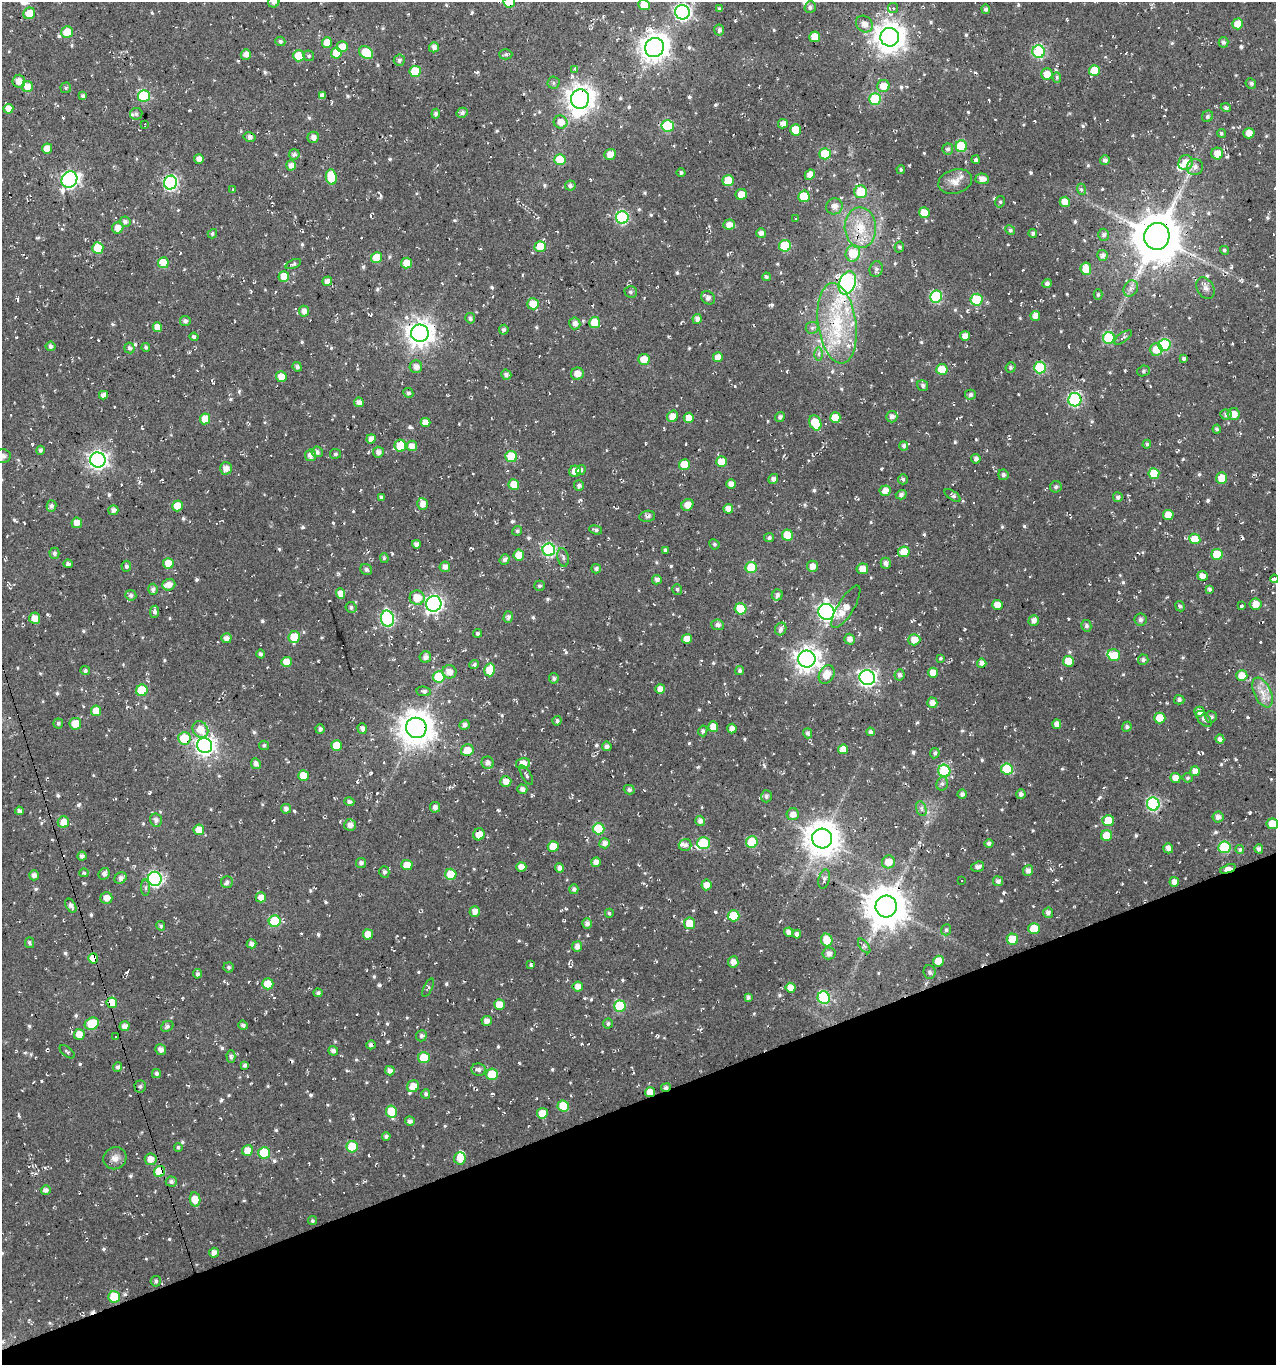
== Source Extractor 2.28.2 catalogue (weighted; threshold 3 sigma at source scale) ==
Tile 14 of 4 x 4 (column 2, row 4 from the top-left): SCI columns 1396-2669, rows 1-1363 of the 5286 x 5452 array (HDU 1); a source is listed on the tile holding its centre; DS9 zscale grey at full resolution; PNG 1278 x 1367 px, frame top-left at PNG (2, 2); each listed source drawn as its Kron ellipse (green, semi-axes under 4 px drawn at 4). Shown black and unused: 19% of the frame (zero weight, under 2 of 3 exposures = <1% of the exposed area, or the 3 px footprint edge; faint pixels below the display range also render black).
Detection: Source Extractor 2.28.2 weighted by HDU 2 'WHT'; one run over the whole footprint, this tile lists its part. Background 0.0243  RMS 0.0089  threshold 0.04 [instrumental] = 3 sigma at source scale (4.5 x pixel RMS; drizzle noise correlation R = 1.50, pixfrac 1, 0.0396/0.0396 arcsec/px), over >= 5 px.
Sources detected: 828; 1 inside a brighter object's white glare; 31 cosmic-ray / hot-pixel residue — neither listed nor drawn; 14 inside a brighter listed object's ellipse — not listed separately; of the other 782, all 500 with FLUX_AUTO >= 1.64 (the completeness limit of this list) listed and drawn (282 fainter detections not listed), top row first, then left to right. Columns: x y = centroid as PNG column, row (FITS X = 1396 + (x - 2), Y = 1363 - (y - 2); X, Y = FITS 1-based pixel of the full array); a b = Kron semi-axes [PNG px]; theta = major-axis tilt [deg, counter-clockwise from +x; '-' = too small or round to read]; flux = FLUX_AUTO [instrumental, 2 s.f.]
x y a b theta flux
274 2 6 5 - 3.5
509 2 6 5 - 41
644 5 6 5 - 12
810 7 6 5 - 2.5
893 8 5 5 - 1.8
719 9 4 4 - 2
986 9 5 4 - 2.5
682 12 7 7 - 250
29 13 6 5 - 13
864 24 9 7 -45 6.1
1238 24 5 5 - 15
719 30 5 5 - 3.2
67 32 6 5 - 17
815 37 5 5 - 16
890 37 9 9 - 1200
280 41 5 4 - 2.5
327 42 5 5 - 9.5
1223 42 5 5 - 2.7
342 47 5 5 - 11
434 47 5 4 - 4.5
654 47 10 9 - 980
1039 52 6 6 - 92
336 53 5 5 - 13
366 53 8 5 -38 29
246 54 5 5 - 4.4
506 54 7 5 -1 1.7
299 56 6 5 - 17
309 56 5 5 - 2
399 60 5 5 - 2.5
575 69 4 3 - 2.1
1094 70 5 5 - 16
415 71 6 5 - 32
1047 74 6 5 - 11
1057 77 5 4 - 1.8
19 81 6 6 - 6
553 83 6 6 - 1.9
1251 84 5 5 - 1.9
883 86 6 6 - 12
27 87 5 5 - 10
66 88 5 5 - 1.9
322 95 4 4 - 4.1
83 96 4 3 - 2.1
144 96 6 6 - 71
580 99 10 9 - 970
875 99 6 6 - 54
1226 108 5 4 - 2.2
8 109 5 5 - 8.2
462 113 5 5 - 3.1
136 114 6 6 - 1.6
436 114 5 4 - 2.7
1208 116 6 5 - 1.8
561 122 7 6 - 8.6
145 124 4 2 - 1.7
783 124 5 4 - 4.9
668 126 6 5 - 52
796 130 5 5 - 17
1221 133 4 4 - 1.9
1249 133 6 5 - 8.9
249 137 6 5 - 3
313 137 6 5 - 4.4
961 146 6 6 - 43
47 148 5 5 - 9.3
948 149 5 5 - 2.5
1217 153 6 6 - 11
294 154 5 5 - 2.7
610 154 6 5 - 7.3
825 154 5 5 - 28
199 159 5 5 - 4.5
560 160 5 5 - 27
976 160 4 4 - 2.3
1105 160 5 5 - 3.5
1186 163 7 7 - 11
291 165 5 5 - 4.7
1195 167 8 8 - 4.5
901 169 4 4 - 1.7
681 172 4 4 - 2.2
810 175 5 5 - 6.8
331 177 7 5 -82 27
982 179 6 5 - 6.9
69 180 8 7 - 270
728 181 6 5 - 19
955 181 17 12 16 9.5
170 183 7 6 - 150
570 185 5 5 - 2.8
232 189 3 3 - 2.6
1082 189 5 4 - 1.8
861 192 6 6 - 27
741 194 5 5 - 8.9
804 196 6 5 - 26
1000 202 6 5 - 1.7
1065 202 5 5 - 11
834 206 8 8 - 5.4
924 213 5 5 - 13
622 217 6 6 - 99
795 219 3 3 - 7.7
125 222 5 5 - 3.1
729 225 5 5 - 6.4
118 228 6 5 - 7.9
860 228 20 15 -87 23
1010 230 5 4 - 2.1
761 233 5 5 - 4.2
1033 233 4 4 - 2
212 234 5 4 - 1.7
1104 235 6 5 - 2.7
1157 236 13 12 - 3800
785 246 6 6 - 40
540 247 5 5 - 23
899 247 5 4 - 2.1
98 248 6 5 - 23
1224 250 5 4 - 1.7
853 253 8 7 - 25
1102 255 5 5 - 3.5
377 257 6 5 - 15
163 263 5 5 - 19
406 263 5 5 - 9.5
293 264 8 4 23 1.8
876 269 8 6 75 2.5
1086 269 6 5 - 14
284 276 5 5 - 12
766 277 4 4 - 1.9
327 281 5 4 - 5.7
847 283 12 8 68 230
1047 283 5 4 - 3.4
1131 288 8 7 - 3.8
1205 288 11 8 -60 4.1
631 292 6 5 - 1.8
1098 295 5 4 - 1.7
936 297 6 6 - 76
708 298 7 6 - 4.1
977 300 6 6 - 41
533 304 6 5 - 14
304 311 5 5 - 5.3
1035 316 5 5 - 5.9
470 318 5 5 - 2.5
697 319 5 4 - 5.2
185 321 5 5 - 2.9
575 323 6 5 - 4.6
595 323 5 5 - 23
837 323 40 19 -82 62
157 327 5 4 - 7.2
812 328 6 6 - 2.1
504 330 5 5 - 1.9
420 333 9 8 - 880
965 336 5 5 - 7.1
194 337 4 4 - 2.3
1123 337 10 4 35 2.2
1109 338 6 6 - 58
1164 345 6 6 - 71
51 346 5 5 - 2.9
146 347 4 4 - 2
130 348 5 5 - 2.7
1156 349 6 6 - 12
819 354 6 4 -89 2.1
718 357 5 5 - 7.7
644 359 5 5 - 15
1184 359 4 3 - 2.4
297 367 5 4 - 2.6
416 367 6 6 - 5.1
1011 367 5 4 - 1.9
1040 368 6 6 - 58
942 369 5 5 - 18
1143 371 6 5 - 1.8
577 374 6 6 - 6
506 375 5 5 - 3.3
281 377 5 5 - 9.2
923 385 5 5 - 2.3
408 393 5 4 - 2.3
103 395 4 4 - 5
970 395 5 5 - 2.7
1075 400 7 6 - 110
359 402 5 4 - 4.9
1234 414 6 6 - 7.8
1226 415 5 5 - 2.6
672 416 6 5 - 7.6
780 417 5 4 - 2.5
892 417 6 5 - 4
689 418 5 5 - 10
835 418 5 5 - 15
205 419 5 5 - 14
426 422 5 4 - 8.2
815 423 8 5 -67 30
1217 429 4 4 - 1.9
371 439 5 4 - 5.8
1147 444 4 4 - 1.7
400 446 6 5 - 26
412 446 5 5 - 7
904 446 4 4 - 2.9
40 450 4 4 - 2.1
317 452 5 5 - 2.9
378 452 5 5 - 4
335 454 5 5 - 1.8
311 455 6 5 - 6.1
2 456 9 7 2 4.8
511 456 6 5 - 24
976 459 5 4 - 3.3
98 460 7 7 - 380
721 462 5 5 - 18
684 464 5 5 - 16
226 468 6 6 - 7
581 470 5 4 - 2.2
575 471 6 5 - 9.4
1154 474 5 5 - 22
1003 475 5 5 - 2.3
1222 478 6 5 - 15
773 479 5 4 - 3.4
903 479 5 5 - 1.7
731 484 5 4 - 6.5
514 485 5 5 - 14
579 485 5 5 - 2.6
1056 487 6 5 - 2.2
885 491 6 5 - 7.1
901 495 5 4 - 2.8
953 495 9 4 -36 2.2
381 497 4 3 - 1.9
1118 497 5 5 - 2.6
423 504 6 5 - 6.4
687 505 6 5 - 6.9
51 506 5 5 - 3.2
177 506 5 5 - 15
728 509 5 5 - 6.7
113 510 5 5 - 4.6
1168 515 5 5 - 11
647 516 8 5 9 3.1
77 523 5 5 - 7.1
596 530 6 4 -18 1.9
517 531 5 4 - 1.8
787 535 5 5 - 18
769 538 5 4 - 2.1
1195 539 5 5 - 20
416 544 4 4 - 3.9
714 544 5 5 - 1.7
549 550 6 6 - 120
665 550 4 3 - 2
904 552 6 5 - 15
54 553 5 5 - 2.5
1217 554 5 5 - 27
519 555 5 5 - 11
563 557 9 5 -80 2.7
384 558 5 4 - 2.5
505 559 5 4 - 2.8
168 563 5 5 - 13
886 563 5 5 - 4.1
68 564 5 4 - 2.6
126 566 5 4 - 2.4
812 566 6 5 - 6.2
445 567 5 5 - 3.7
751 568 6 5 - 30
596 569 5 5 - 2.6
862 569 6 5 - 8.3
366 570 6 5 - 2.5
1202 576 5 4 - 6.5
1274 579 4 3 - 190
657 580 5 4 - 3.5
169 585 6 5 - 6.1
540 586 5 5 - 1.9
153 589 5 5 - 3
677 589 5 5 - 1.7
1209 589 4 3 - 2.9
341 593 5 4 - 8.7
131 595 5 5 - 2.5
777 595 6 5 - 3.3
417 598 7 7 - 15
434 604 8 7 - 270
1256 604 6 5 - 7.2
998 605 5 5 - 11
1180 606 5 4 - 1.9
1241 606 3 3 - 2.4
351 607 5 5 - 2
846 607 24 8 59 12
741 609 6 5 - 26
155 612 6 4 81 2.8
826 612 8 8 - 310
508 617 6 4 75 3.1
35 618 6 5 - 8.7
387 619 8 6 -78 130
1140 619 6 6 - 2.3
1034 620 5 5 - 5
718 625 6 5 - 3.2
1086 626 6 5 - 2.4
781 629 6 5 - 3.4
477 633 4 4 - 2
294 637 6 5 - 21
226 638 5 5 - 4.8
687 639 5 5 - 9.7
849 639 5 5 - 5.5
914 640 6 5 - 9.1
260 654 4 4 - 2.5
1114 655 6 5 - 20
425 657 6 5 - 4
940 658 4 3 - 1.7
807 659 9 8 - 700
1143 660 5 5 - 2.6
1068 661 5 5 - 16
286 662 5 5 - 11
982 663 4 4 - 5
474 665 5 4 - 2
490 670 6 5 - 17
85 671 5 4 - 1.9
740 671 5 4 - 2
449 672 7 6 - 7.3
933 673 5 5 - 9.3
827 674 10 7 60 12
899 675 6 5 - 3.1
1242 676 5 5 - 14
439 677 6 5 - 36
554 678 5 5 - 2.2
867 678 8 7 - 280
660 689 5 5 - 8.3
142 690 6 6 - 40
424 691 7 4 -8 2.5
1262 692 16 8 -65 9.7
1179 700 5 4 - 2.1
932 703 5 5 - 5.4
96 711 5 5 - 12
1199 712 5 5 - 5.1
1211 717 6 5 - 2.6
1160 718 5 5 - 15
1204 719 10 5 -48 2.7
557 721 5 4 - 2.2
58 723 5 5 - 1.9
75 724 6 6 - 15
1057 724 5 4 - 5.8
465 725 5 4 - 3.8
713 726 5 5 - 8.3
1127 727 5 4 - 2.1
362 728 5 4 - 3
416 728 10 10 - 1600
732 728 5 4 - 5.5
200 729 9 7 -53 12
320 729 5 4 - 2.6
703 731 5 4 - 2.1
871 732 4 4 - 2.3
808 733 5 4 - 2.3
184 738 6 6 - 29
1220 739 4 4 - 3.3
264 745 5 4 - 1.9
337 745 5 5 - 18
205 746 8 7 - 400
607 746 5 4 - 3.4
843 749 5 4 - 9
467 750 6 6 - 11
935 753 5 4 - 2.2
488 763 6 6 - 4.1
256 764 5 4 - 4.3
523 764 7 5 15 12
1007 769 6 5 - 41
944 771 6 6 - 66
1195 771 5 5 - 7.8
303 775 5 5 - 14
526 775 11 4 -59 2.2
1175 778 5 5 - 8.1
1188 778 5 5 - 1.6
506 781 5 5 - 7.3
942 784 7 5 74 2.1
522 789 5 4 - 3.7
629 790 5 4 - 2.6
962 794 4 4 - 3.1
1021 794 5 4 - 3.1
766 796 6 5 - 2.5
349 802 5 4 - 2.5
1153 804 6 6 - 120
435 807 5 5 - 3.4
286 809 5 5 - 3.6
921 809 8 5 -72 2.3
19 811 4 4 - 3.4
793 814 6 6 - 6.2
1218 817 5 5 - 4.3
156 820 6 6 - 3.5
700 821 5 5 - 4.2
1108 821 6 5 - 16
63 822 6 5 - 9.1
1272 824 6 5 - 16
350 825 6 5 - 4.8
598 829 6 6 - 40
199 830 5 5 - 11
479 834 6 5 - 9.8
1107 835 5 5 - 15
822 838 10 10 - 1700
752 842 6 6 - 39
605 843 5 5 - 4.7
703 843 6 6 - 38
989 843 4 4 - 2.8
685 845 6 6 - 3.4
553 846 5 5 - 12
1224 847 6 6 - 49
1168 848 5 5 - 4.6
1240 849 4 4 - 1.8
1259 849 4 4 - 2.9
82 856 4 4 - 3
596 862 5 4 - 5.3
888 862 6 6 - 12
361 863 5 5 - 2.6
407 865 5 5 - 12
521 867 5 5 - 6.1
978 867 7 5 16 3.2
560 868 4 4 - 3.7
1228 869 8 4 20 12
1028 871 5 5 - 4.5
384 872 5 5 - 2.4
84 873 5 4 - 2
104 874 6 5 - 4.1
451 874 5 5 - 20
34 875 5 5 - 4
121 878 6 5 - 4.3
155 879 7 6 - 170
824 879 9 5 75 2.5
962 881 3 3 - 3
998 881 5 5 - 3.7
227 882 6 6 - 2.9
1174 882 5 4 - 5.3
706 885 5 5 - 6.7
146 888 8 4 90 2
574 889 5 4 - 2.7
261 897 5 5 - 6.8
106 898 6 6 - 6.7
71 906 7 5 -59 3.6
886 906 11 10 - 2600
475 911 5 5 - 5.2
609 913 4 4 - 1.6
1048 913 5 5 - 3.7
734 916 6 5 - 29
275 921 6 6 - 46
587 923 5 4 - 3.7
690 923 5 5 - 17
161 926 5 4 - 1.9
1034 928 5 5 - 22
946 930 5 5 - 1.7
789 932 5 4 - 4.2
368 934 5 5 - 11
797 934 4 4 - 3.3
1012 939 6 5 - 26
827 940 6 5 - 17
30 943 5 4 - 2.4
251 944 5 4 - 3.8
577 946 5 5 - 4.8
864 946 8 4 -53 2.2
829 953 6 6 - 3.9
93 958 5 4 - 18
939 961 5 5 - 14
733 962 5 5 - 5.9
531 964 4 3 - 2.8
229 967 5 5 - 2
930 972 7 6 - 2.2
197 974 5 4 - 2.5
268 984 5 5 - 17
578 986 5 5 - 6
428 988 10 4 64 1.7
790 988 5 5 - 8.5
318 993 4 4 - 2.4
748 997 4 3 - 2.4
824 998 6 6 - 83
112 1003 5 5 - 19
499 1004 5 5 - 11
620 1006 6 6 - 48
487 1021 5 5 - 4.9
92 1024 7 6 - 30
608 1024 5 5 - 2
243 1025 5 4 - 3
124 1026 5 5 - 4.9
167 1026 6 5 - 2.3
79 1034 5 5 - 9
421 1036 5 5 - 2.4
116 1037 3 3 - 6.1
371 1045 5 4 - 3.6
161 1050 5 5 - 4.4
333 1051 5 4 - 3.2
67 1052 9 4 -39 1.8
231 1057 6 4 -88 2.4
424 1058 6 5 - 19
245 1065 4 3 - 2.2
118 1067 5 4 - 2.2
479 1070 7 6 - 3.4
390 1071 5 4 - 4.9
156 1073 4 4 - 2.3
492 1074 6 5 - 32
140 1086 6 6 - 2.2
413 1086 6 5 - 11
666 1088 5 4 - 2.9
650 1092 5 5 - 10
426 1094 5 4 - 2.1
563 1106 6 5 - 26
391 1112 6 5 - 23
542 1113 5 5 - 13
410 1121 5 4 - 3.4
386 1136 4 4 - 2.3
178 1147 4 4 - 1.7
352 1147 5 5 - 31
247 1150 6 5 - 10
264 1153 6 5 - 36
115 1158 12 11 - 6.2
460 1158 6 6 - 9.1
151 1159 6 6 - 8.2
159 1171 6 5 - 39
171 1181 5 5 - 2.7
46 1190 5 4 - 3.7
195 1199 7 5 -79 14
312 1221 5 4 - 1.7
214 1253 5 5 - 5.3
156 1281 5 5 - 2.2
114 1297 6 5 - 35
Overlapping masked pixels (flux is a lower limit): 20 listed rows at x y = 509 2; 336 53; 580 99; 249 137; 170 183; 860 228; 847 283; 420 333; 1075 400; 35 618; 416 728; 184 738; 479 834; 1228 869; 93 958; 112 1003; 371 1045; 666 1088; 650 1092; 159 1171
Isophote crosses this tile's border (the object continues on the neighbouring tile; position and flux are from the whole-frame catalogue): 6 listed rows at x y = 274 2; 509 2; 644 5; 2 456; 1274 579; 1272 824